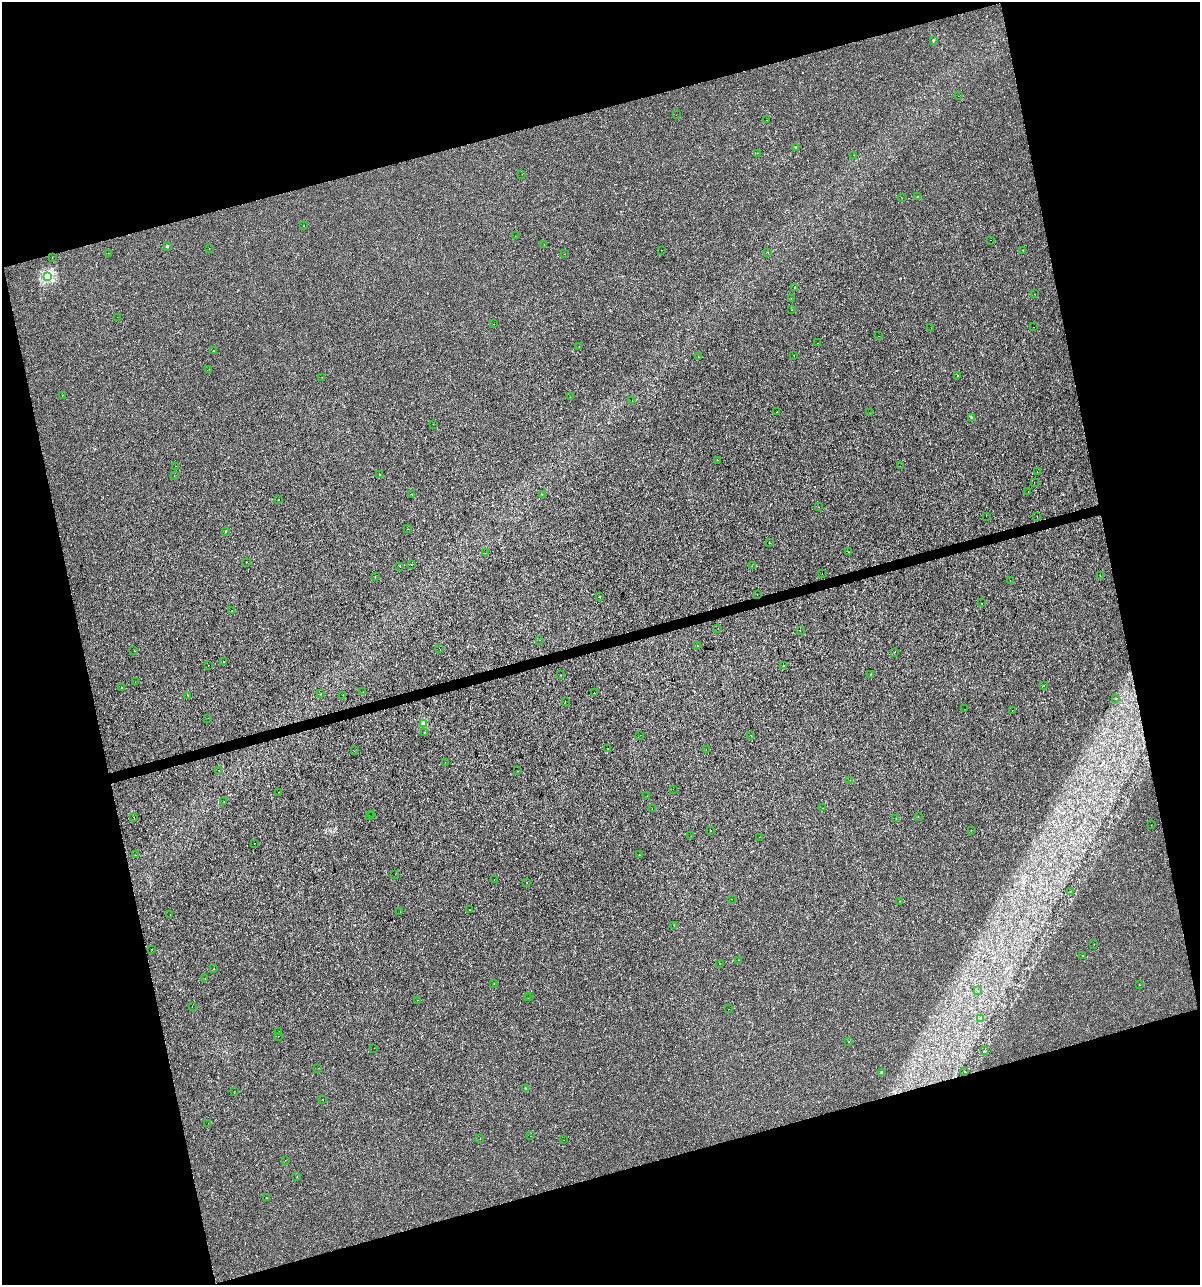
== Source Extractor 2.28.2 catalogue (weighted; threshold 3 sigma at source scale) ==
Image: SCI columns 46-4835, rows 1-5132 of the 4930 x 5132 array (HDU 1 of 3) = the unmasked area's bounding box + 8 px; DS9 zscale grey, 4 x 4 block average (1 PNG px = mean of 4 x 4 image px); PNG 1202 x 1287 px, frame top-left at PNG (2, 2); each listed source drawn as its Kron ellipse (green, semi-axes under 4 px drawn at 4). Shown black and unused: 32% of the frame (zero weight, under 3 of 4 exposures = <1% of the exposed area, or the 3 px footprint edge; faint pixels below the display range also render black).
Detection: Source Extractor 2.28.2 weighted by HDU 2 'WHT'. Background 9.33e-05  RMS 0.0017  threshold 0.00783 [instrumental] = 3 sigma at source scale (4.5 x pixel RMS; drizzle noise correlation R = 1.50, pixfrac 1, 0.0396/0.0396 arcsec/px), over >= 5 px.
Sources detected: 199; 21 cosmic-ray / hot-pixel residue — neither listed nor drawn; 1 coinciding with a brighter row at this scale — not listed separately; the other 177 listed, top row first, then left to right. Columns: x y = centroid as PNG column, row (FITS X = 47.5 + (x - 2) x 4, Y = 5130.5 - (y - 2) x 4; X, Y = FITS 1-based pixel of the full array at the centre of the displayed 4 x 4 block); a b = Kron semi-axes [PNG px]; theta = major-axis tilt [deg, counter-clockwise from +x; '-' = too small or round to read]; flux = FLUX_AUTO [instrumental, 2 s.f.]
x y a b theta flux
933 40 2 2 - 3.6
958 96 2 2 - 0.38
676 115 2 2 - 0.46
767 120 2 2 - 0.36
795 147 2 2 - 0.42
757 153 2 2 - 0.16
854 155 2 2 - 0.35
522 174 2 2 - 0.17
918 197 2 2 - 0.58
902 198 2 2 - 0.13
304 226 2 2 - 0.36
515 236 2 2 - 0.12
991 240 2 2 - 0.92
544 244 2 2 - 0.55
167 246 2 2 - 4.8
209 249 2 2 - 0.7
661 250 2 2 - 0.19
1023 250 2 2 - 0.31
767 252 2 2 - 0.17
108 253 2 2 - 0.61
564 254 2 2 - 0.25
52 257 2 2 - 0.75
48 276 2 2 - 130
795 287 3 2 - 0.38
1034 294 2 2 - 0.18
791 298 2 2 - 0.31
791 310 2 2 - 0.33
117 317 2 2 - 0.11
494 324 2 2 - 0.4
1034 327 2 2 - 0.15
931 328 2 2 - 0.17
878 336 2 2 - 0.2
818 343 2 2 - 0.29
579 346 2 2 - 0.47
213 350 2 2 - 0.47
794 355 2 2 - 0.23
698 357 2 2 - 0.23
209 369 2 2 - 0.17
957 375 2 2 - 0.53
322 377 2 2 - 0.3
62 395 2 2 - 0.17
570 397 2 2 - 0.16
632 401 2 2 - 0.13
777 412 2 2 - 0.91
870 413 2 2 - 0.14
971 418 2 2 - 1.6
433 424 2 2 - 0.23
718 460 2 2 - 0.29
176 466 2 2 - 0.27
900 466 2 2 - 0.35
1037 472 2 2 - 0.34
379 474 2 2 - 0.33
174 476 2 2 - 0.22
1034 482 2 2 - 1.6
1028 491 2 2 - 0.19
412 494 2 2 - 0.38
542 494 2 2 - 0.16
278 499 2 2 - 0.53
818 507 2 2 - 0.23
986 516 2 2 - 0.23
1037 516 2 2 - 0.3
408 529 2 2 - 0.16
226 531 2 2 - 0.5
769 542 2 2 - 0.38
849 552 2 2 - 0.32
486 553 2 2 - 0.28
246 562 2 2 - 0.54
411 565 2 2 - 0.56
400 566 2 2 - 0.96
752 566 2 2 - 0.13
822 573 2 2 - 0.19
375 576 2 2 - 0.52
1100 576 2 2 - 0.37
1010 581 2 2 - 0.21
757 594 2 2 - 0.19
600 596 2 2 - 1.2
981 603 2 2 - 0.55
232 611 2 2 - 0.27
718 628 2 2 - 0.23
800 630 2 2 - 0.67
540 640 2 2 - 0.66
698 645 2 2 - 0.3
439 648 2 2 - 0.14
134 650 2 2 - 0.19
894 652 2 2 - 1.7
223 662 2 2 - 0.36
208 665 2 2 - 0.85
783 665 2 2 - 0.51
870 674 2 2 - 0.23
561 675 2 2 - 0.36
135 682 2 2 - 0.2
1043 685 2 2 - 0.36
121 687 2 2 - 0.36
363 691 2 2 - 0.4
594 693 2 2 - 0.69
321 694 2 2 - 0.41
188 695 2 2 - 0.8
343 695 2 2 - 0.2
1116 699 2 2 - 0.73
565 702 2 2 - 0.28
965 709 2 2 - 0.3
1012 710 2 2 - 0.28
208 718 2 2 - 0.14
424 724 2 2 - 38
425 733 2 2 - 0.62
640 735 2 2 - 0.86
751 735 2 2 - 0.21
608 748 2 2 - 0.34
706 749 2 2 - 0.31
354 751 2 2 - 0.14
445 763 2 2 - 0.26
219 770 2 2 - 0.43
517 771 2 2 - 0.2
850 780 2 2 - 0.17
673 789 2 2 - 0.73
278 792 2 2 - 1.2
647 795 2 2 - 0.12
224 802 2 2 - 0.34
823 808 2 2 - 0.53
652 809 2 2 - 0.94
372 815 2 2 - 0.15
369 816 2 2 - 0.82
918 816 2 2 - 0.14
133 817 2 2 - 0.39
896 818 2 2 - 0.46
1151 825 2 2 - 0.49
971 830 2 2 - 0.81
711 831 2 2 - 0.28
691 836 2 2 - 0.17
759 837 2 2 - 0.16
254 843 2 2 - 0.43
135 855 2 2 - 0.2
639 855 2 2 - 0.22
395 874 2 2 - 0.14
494 879 2 2 - 0.14
526 883 2 2 - 0.25
1070 891 2 2 - 0.23
731 899 2 2 - 0.19
900 901 2 2 - 0.83
470 910 2 2 - 0.2
400 912 2 2 - 0.36
170 915 2 2 - 0.3
674 925 2 2 - 0.42
1094 944 2 2 - 0.2
152 949 2 2 - 0.2
1083 956 2 2 - 0.36
738 960 2 2 - 2500
720 963 2 2 - 0.38
214 969 2 2 - 0.37
205 978 2 2 - 0.6
494 984 2 2 - 0.42
1139 985 2 2 - 0.26
978 991 2 2 - 0.15
530 997 2 2 - 0.49
528 998 2 2 - 0.31
418 1000 2 2 - 0.67
192 1006 2 2 - 0.31
728 1009 2 2 - 0.17
980 1018 2 2 - 1.4
278 1032 2 2 - 2.7
278 1036 2 2 - 0.17
849 1042 2 2 - 0.35
374 1048 2 2 - 0.16
984 1050 2 2 - 0.27
318 1068 2 2 - 0.21
881 1072 2 2 - 5.2
964 1072 2 2 - 0.25
525 1088 2 2 - 1.5
234 1091 2 2 - 0.16
323 1099 2 2 - 0.27
208 1123 2 2 - 0.15
531 1136 2 2 - 0.15
480 1139 2 2 - 0.38
564 1140 2 2 - 0.14
285 1160 2 2 - 0.85
297 1176 2 2 - 0.36
267 1197 2 2 - 0.45
Diffuse or blended objects may show on this block-average render without a row.